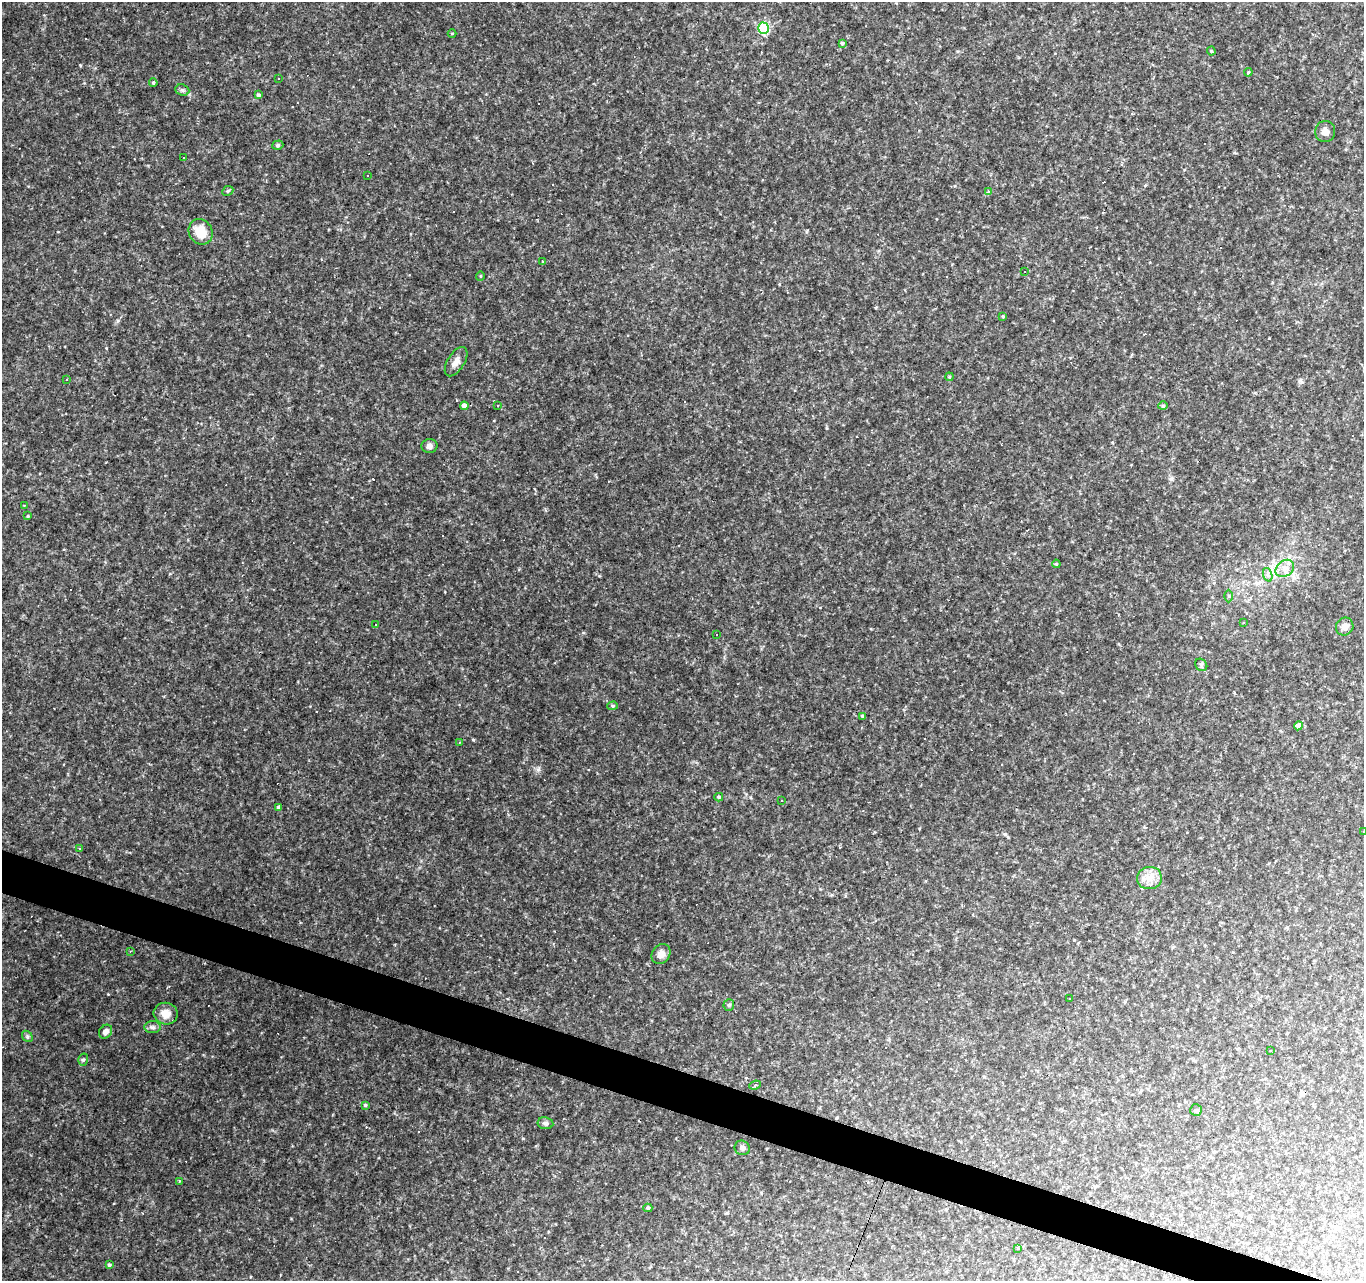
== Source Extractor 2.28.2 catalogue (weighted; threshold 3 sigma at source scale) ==
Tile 6 of 4 x 4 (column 2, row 2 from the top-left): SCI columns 1366-2727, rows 2830-4108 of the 5451 x 5596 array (HDU 1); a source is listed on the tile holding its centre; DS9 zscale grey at full resolution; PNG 1366 x 1283 px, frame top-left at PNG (2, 2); each listed source drawn as its Kron ellipse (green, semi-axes under 4 px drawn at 4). Shown black and unused: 3% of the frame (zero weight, under 2 of 3 exposures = <1% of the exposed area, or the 3 px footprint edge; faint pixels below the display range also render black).
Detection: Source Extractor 2.28.2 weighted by HDU 2 'WHT'; one run over the whole footprint, this tile lists its part. Background 0.141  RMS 0.0078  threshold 0.0351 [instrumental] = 3 sigma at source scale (4.5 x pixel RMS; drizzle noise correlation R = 1.50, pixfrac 1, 0.0396/0.0396 arcsec/px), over >= 5 px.
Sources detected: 102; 35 cosmic-ray / hot-pixel residue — neither listed nor drawn; the other 67 listed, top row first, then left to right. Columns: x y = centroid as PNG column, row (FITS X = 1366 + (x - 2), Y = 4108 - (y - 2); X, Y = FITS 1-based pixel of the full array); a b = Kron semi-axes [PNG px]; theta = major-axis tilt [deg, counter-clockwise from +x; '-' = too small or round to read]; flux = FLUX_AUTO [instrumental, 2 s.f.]
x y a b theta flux
763 28 5 5 - 54
452 33 4 3 - 0.54
842 43 4 3 - 1.2
1211 51 4 3 - 0.9
1248 72 4 3 - 0.8
279 79 3 3 - 2.4
153 83 4 3 - 0.98
182 90 7 5 -21 1.6
258 95 4 4 - 1.7
1325 132 10 10 - 4.2
278 145 6 4 16 1.1
183 158 3 2 - 0.83
368 176 3 2 - 0.56
228 191 6 4 25 1.2
988 191 4 3 - 1.8
201 232 13 11 -59 14
542 262 3 3 - 0.78
1024 272 3 3 - 0.62
480 276 5 3 - 0.58
1003 316 4 4 - 0.82
456 362 16 8 58 4.9
949 377 4 3 - 0.69
66 380 3 3 - 0.69
497 405 3 2 - 0.58
464 406 4 4 - 3.5
1163 406 4 4 - 0.79
429 446 8 7 - 3
24 505 2 2 - 0.62
28 516 4 3 - 0.72
1056 564 4 3 - 0.83
1285 568 10 7 37 5.3
1268 575 7 4 -72 1.8
1229 596 6 4 -89 1.1
1243 623 3 3 - 0.77
376 625 3 2 - 0.5
1345 627 9 8 - 3.7
717 635 3 2 - 0.52
1201 665 7 5 -50 1.4
613 706 5 4 - 1.1
863 716 4 3 - 1.3
1298 726 4 4 - 73
459 743 4 3 - 0.58
719 797 4 4 - 1
782 801 3 2 - 0.6
279 807 4 4 - 2.2
1363 831 3 2 - 0.84
80 849 3 2 - 1.1
1149 878 12 11 - 7.6
130 951 3 3 - 0.8
661 954 10 8 51 5.1
1069 999 3 3 - 2.6
729 1005 5 5 - 1.1
166 1014 12 11 - 7.7
153 1027 8 6 -2 2.3
106 1032 7 6 - 3.2
27 1036 6 4 -47 1.3
1270 1051 3 2 - 0.84
83 1060 6 5 - 1.4
755 1085 6 3 23 1
365 1105 4 3 - 0.96
1196 1110 6 6 - 1.3
545 1123 8 6 -8 1.8
742 1148 8 7 - 2.2
179 1181 3 3 - 0.71
648 1208 4 4 - 1
1018 1248 3 3 - 1.9
109 1265 4 4 - 1.2
Isophote crosses this tile's border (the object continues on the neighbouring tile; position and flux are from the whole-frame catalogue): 1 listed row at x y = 1363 831
Unlisted compact peaks at least as high as the median listed source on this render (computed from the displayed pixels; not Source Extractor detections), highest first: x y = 473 740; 538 769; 118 320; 80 65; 108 994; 106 348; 599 576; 523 1138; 807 230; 750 797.